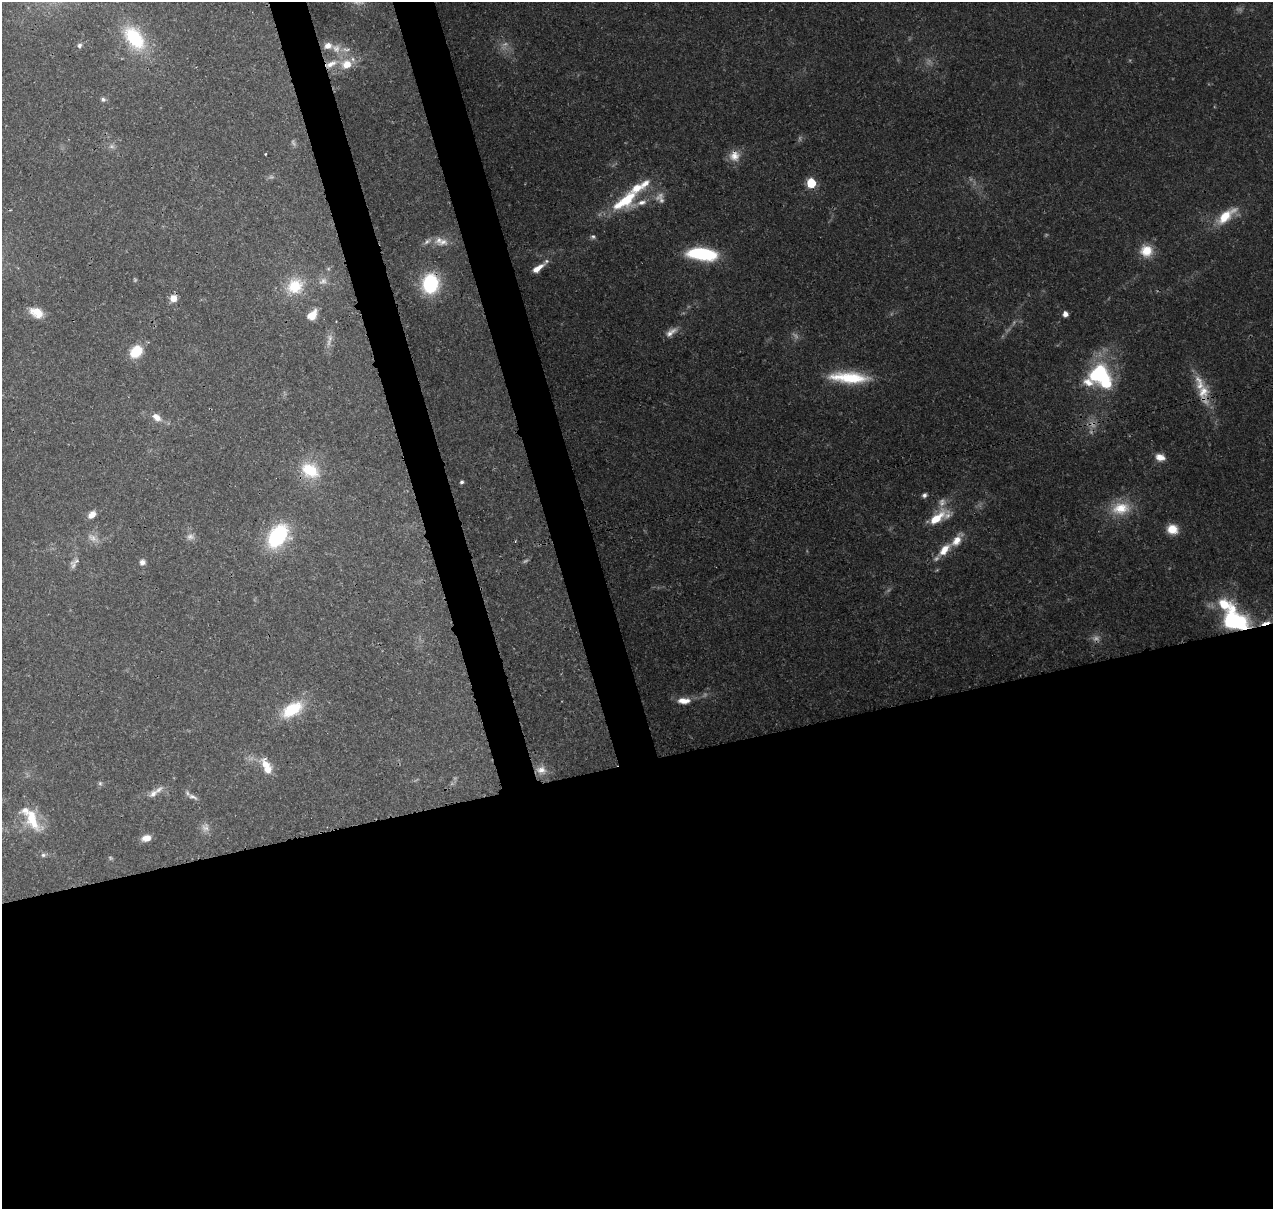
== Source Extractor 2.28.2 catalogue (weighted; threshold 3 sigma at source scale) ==
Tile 15 of 4 x 4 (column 3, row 4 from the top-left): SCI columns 2663-3933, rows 129-1335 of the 5318 x 5038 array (HDU 1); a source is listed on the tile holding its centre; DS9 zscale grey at full resolution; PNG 1275 x 1211 px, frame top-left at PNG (2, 2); no overlay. Shown black and unused: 41% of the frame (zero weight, under 3 of 4 exposures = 8% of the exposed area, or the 3 px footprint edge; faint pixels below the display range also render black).
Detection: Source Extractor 2.28.2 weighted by HDU 2 'WHT'; one run over the whole footprint, this tile lists its part. Background 0.067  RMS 0.003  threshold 0.0137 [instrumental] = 3 sigma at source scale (4.5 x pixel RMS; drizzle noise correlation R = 1.50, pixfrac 1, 0.0396/0.0396 arcsec/px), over >= 5 px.
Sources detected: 87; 19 too faint to see at this stretch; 1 inside a brighter object's white glare — not listed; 10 inside a brighter listed object's ellipse — not listed separately; the other 57 listed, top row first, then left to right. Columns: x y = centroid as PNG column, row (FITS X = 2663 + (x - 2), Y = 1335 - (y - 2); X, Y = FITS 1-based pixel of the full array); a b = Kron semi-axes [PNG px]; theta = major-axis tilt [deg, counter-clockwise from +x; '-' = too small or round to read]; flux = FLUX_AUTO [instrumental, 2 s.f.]
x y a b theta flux
134 38 35 20 -52 21
79 45 7 6 - 0.93
328 46 10 7 11 2.7
331 64 22 8 24 5.1
347 64 14 12 11 5.8
103 99 7 6 - 0.81
265 154 3 2 - 0.36
734 156 15 15 - 4.1
811 183 6 5 - 16
625 200 42 15 36 17
1226 216 30 11 39 9
593 237 7 6 - 0.77
427 241 13 5 37 1.3
443 242 16 11 17 3.5
1146 251 16 15 - 6.4
702 254 24 9 -6 34
538 268 15 6 37 3.5
430 284 18 15 84 26
295 286 24 21 36 11
173 298 8 8 - 2.8
36 312 16 10 -27 4.8
1065 314 5 4 - 2.3
312 315 13 9 45 4.3
671 332 18 8 37 2.4
136 351 12 9 47 9.6
1101 374 37 15 -62 24
849 377 47 13 -3 17
1088 382 42 13 -12 7.5
1203 393 36 15 -82 8.7
156 417 12 8 -37 2.8
1160 457 11 8 -16 2.9
310 470 25 18 -31 12
461 482 4 4 - 0.63
924 495 7 5 36 0.93
1121 508 27 18 8 9.9
92 515 9 6 41 2.6
938 517 28 11 30 9.2
1172 529 11 10 - 5.1
277 536 25 17 53 28
190 537 11 9 9 1.7
92 538 15 8 -35 2.3
944 550 21 9 47 5.7
142 562 5 5 - 1.9
73 565 12 9 -71 1.6
1234 621 27 20 -27 37
1265 623 16 4 18 2.9
684 701 17 8 1 3.8
292 709 29 15 30 13
265 765 21 11 -73 4.6
541 770 14 10 -4 3
100 783 6 6 - 0.6
158 790 17 7 37 1.9
193 797 15 6 -27 1.5
32 819 32 15 -68 10
205 828 12 11 - 2
146 838 10 7 12 3
43 855 7 5 13 0.79
Overlapping masked pixels (flux is a lower limit): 6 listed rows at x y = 331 64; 734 156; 430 284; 1203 393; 1234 621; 1265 623